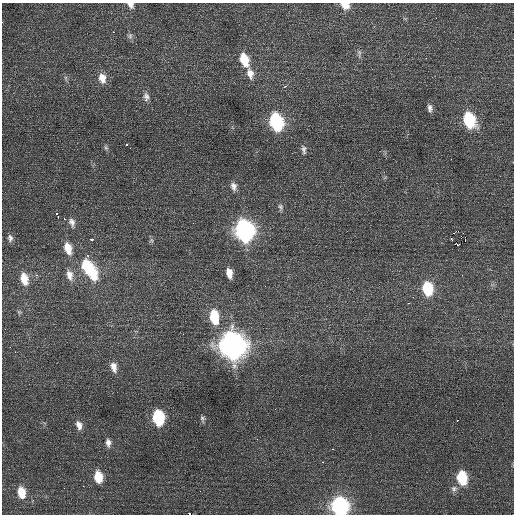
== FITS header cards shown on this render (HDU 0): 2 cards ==
NAXIS1  =                  512 / Axis length
NAXIS2  =                  512 / Axis length

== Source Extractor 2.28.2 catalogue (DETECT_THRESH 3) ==
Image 512 x 512 px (HDU 0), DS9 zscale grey, 1 PNG px = 1 image px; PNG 516 x 516 px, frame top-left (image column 1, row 512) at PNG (2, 3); no overlay
Background 0.427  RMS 0.98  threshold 2.95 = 3 sigma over >= 5 px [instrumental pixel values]
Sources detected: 71; all 71 listed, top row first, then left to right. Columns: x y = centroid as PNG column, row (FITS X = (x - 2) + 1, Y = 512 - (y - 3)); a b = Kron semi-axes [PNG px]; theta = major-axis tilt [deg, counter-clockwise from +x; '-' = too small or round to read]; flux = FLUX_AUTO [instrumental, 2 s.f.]
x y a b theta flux
131 5 9 7 -47 290
345 5 8 6 -27 960
436 18 2 2 - 39
113 32 3 2 - 110
130 36 9 7 -80 200
359 53 15 6 -86 230
426 58 3 2 - 140
244 60 15 9 -71 1600
250 73 16 9 -76 640
66 78 7 4 -72 130
102 78 13 9 -75 720
285 87 4 3 - 270
147 96 12 9 -49 340
146 100 3 2 - 210
430 108 11 6 -83 280
469 120 12 9 -70 4500
276 122 13 8 -74 7600
126 144 3 3 - 160
106 148 8 5 -63 140
130 148 2 2 - 110
304 149 12 6 -82 250
451 159 2 2 - 130
234 186 11 8 -81 360
280 207 10 6 -81 200
56 213 3 3 - 260
58 217 3 3 - 130
64 218 3 3 - 97
72 222 13 8 -71 380
193 223 2 2 - 150
244 231 13 10 -75 23000
458 231 2 2 - 840
461 236 2 2 - 38
10 238 10 7 -82 280
451 239 3 3 - 340
91 240 4 3 - 370
151 240 6 6 - 120
465 240 2 2 - 43
458 245 3 2 - 5400
68 248 14 8 -74 1000
87 255 4 3 - 140
86 266 14 10 -84 2400
92 272 16 10 -77 2400
229 273 11 6 -79 650
36 275 3 2 - 190
69 275 15 9 -75 610
462 275 3 2 - 77
24 279 15 9 -76 1100
427 288 12 9 -80 3200
409 303 3 2 - 73
19 312 7 4 -25 99
214 317 13 8 -80 2700
478 319 3 3 - 33
183 334 3 2 - 67
232 345 14 12 -77 57000
10 347 2 2 - 270
114 367 12 7 -76 500
275 409 2 2 - 27
158 418 11 8 -81 5100
202 419 9 6 -84 170
457 420 3 2 - 700
79 425 12 8 -72 460
108 443 10 7 -82 340
332 449 3 2 - 100
322 462 3 2 - 120
98 477 12 8 -82 1400
462 478 13 9 -79 2400
83 486 2 2 - 190
454 489 9 8 - 270
21 492 14 9 -79 1100
340 506 11 10 - 15000
189 514 2 2 - 200
At the frame edge (FLAGS 8, measured only in part): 4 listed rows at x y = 131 5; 345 5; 340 506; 189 514